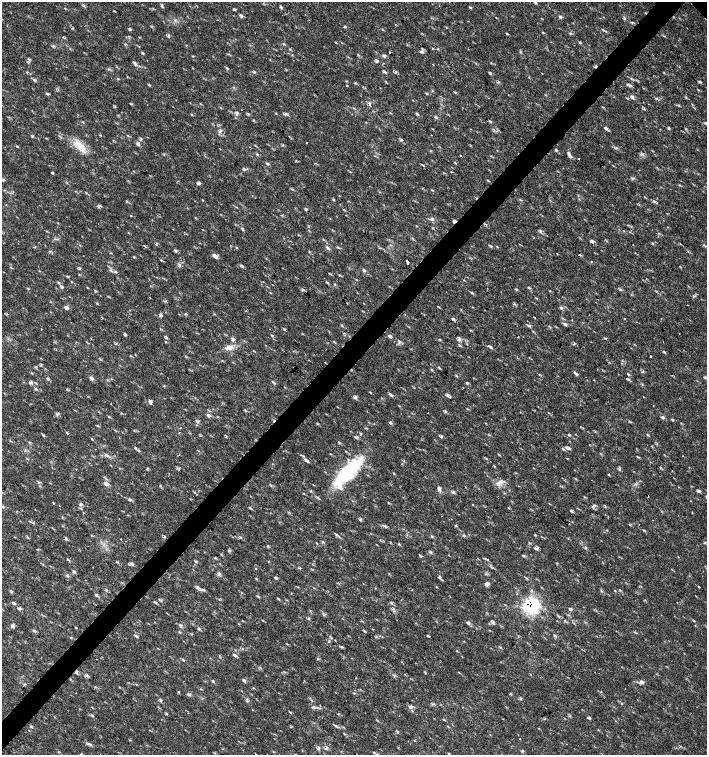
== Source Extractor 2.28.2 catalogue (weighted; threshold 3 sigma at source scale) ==
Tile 7 of 4 x 4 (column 3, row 2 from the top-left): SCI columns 3044-4453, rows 3013-4517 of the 6023 x 6029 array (HDU 1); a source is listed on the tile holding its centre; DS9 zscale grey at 2 x 2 block average (1 PNG px = mean of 2 x 2 image px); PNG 709 x 757 px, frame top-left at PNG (2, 2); no overlay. Shown black and unused: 4% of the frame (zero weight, under 2 of 3 exposures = <1% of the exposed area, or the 3 px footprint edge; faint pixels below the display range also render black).
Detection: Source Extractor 2.28.2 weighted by HDU 2 'WHT'; one run over the whole footprint, this tile lists its part. Background 0.0182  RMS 0.003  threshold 0.0136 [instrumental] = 3 sigma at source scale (4.5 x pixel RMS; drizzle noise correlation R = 1.50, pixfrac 1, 0.0396/0.0396 arcsec/px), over >= 5 px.
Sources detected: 269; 6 cosmic-ray / hot-pixel residue — not listed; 2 inside a brighter listed object's ellipse — not listed separately; the other 261 listed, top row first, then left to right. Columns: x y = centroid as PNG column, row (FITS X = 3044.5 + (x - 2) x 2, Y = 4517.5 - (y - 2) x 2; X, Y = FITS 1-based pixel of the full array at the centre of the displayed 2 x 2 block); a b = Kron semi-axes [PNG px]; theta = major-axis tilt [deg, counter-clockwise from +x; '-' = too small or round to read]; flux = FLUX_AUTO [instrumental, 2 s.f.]
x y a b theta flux
535 3 3 3 - 0.65
162 7 3 2 - 0.64
281 7 5 2 - 0.81
65 8 3 2 - 0.35
234 9 5 2 - 0.82
241 17 3 2 - 0.72
496 17 3 2 - 0.3
560 17 5 3 - 1.2
632 22 4 3 - 0.65
395 24 2 2 - 0.3
344 27 3 2 - 0.71
129 29 4 2 - 0.94
605 31 6 2 -29 0.84
543 32 3 2 - 0.38
570 33 3 2 - 0.61
169 36 5 3 - 1
579 42 4 3 - 0.68
53 46 4 3 - 0.86
433 48 3 2 - 0.52
290 49 3 3 - 0.57
420 51 3 3 - 0.84
389 52 2 2 - 2.3
143 53 4 2 - 0.56
383 56 4 3 - 1.4
293 60 2 2 - 0.25
377 61 6 2 51 0.88
135 64 8 3 -48 1.7
433 64 2 2 - 0.33
227 68 4 3 - 0.73
384 72 4 2 - 0.77
490 73 3 3 - 0.74
631 78 3 3 - 0.54
34 79 3 2 - 0.71
700 82 4 3 - 0.83
347 85 2 2 - 2
630 85 6 3 8 1.1
426 93 3 3 - 0.54
633 98 6 3 -84 1.1
370 104 6 3 -88 1
237 113 7 3 76 1.5
286 114 5 3 - 1.3
417 114 4 3 - 0.76
253 120 3 2 - 0.41
490 121 3 2 - 0.96
605 128 4 3 - 0.98
669 128 4 2 - 0.47
220 131 7 2 50 1.2
401 140 3 3 - 0.94
306 143 2 2 - 1.1
138 144 4 3 - 2.1
80 146 17 9 -36 10
616 148 3 2 - 0.61
257 154 4 2 - 0.67
641 154 3 3 - 0.9
461 155 2 2 - 1.5
571 156 5 3 - 1.4
579 158 2 2 - 1.1
455 163 4 2 - 0.53
267 164 4 3 - 0.83
423 165 4 2 - 0.69
244 169 4 2 - 0.74
52 173 3 2 - 0.69
632 178 4 2 - 0.54
2 179 4 3 - 1.2
488 180 3 2 - 0.48
199 183 5 3 - 0.97
432 190 3 2 - 0.44
98 206 5 2 - 0.95
344 210 4 2 - 0.55
131 216 2 2 - 0.39
432 219 6 2 -5 1
454 222 4 3 - 1.5
416 226 3 2 - 0.36
173 229 2 2 - 0.28
541 231 5 2 - 0.78
593 242 5 3 - 1.1
491 246 3 2 - 0.49
236 247 3 2 - 0.46
328 248 6 3 -42 1.3
175 251 4 3 - 0.9
110 253 3 2 - 0.38
579 255 2 2 - 0.76
216 256 5 5 - 1.9
134 257 3 2 - 0.46
161 260 3 2 - 0.5
407 262 2 2 - 24
241 266 4 3 - 1.2
79 269 3 3 - 0.73
111 270 4 2 - 0.62
364 271 5 3 - 0.89
67 276 4 2 - 0.59
328 283 4 2 - 0.64
63 287 4 3 - 0.72
87 287 3 2 - 0.32
28 288 3 2 - 0.53
529 288 3 2 - 0.52
302 289 4 3 - 0.98
514 304 3 2 - 0.57
687 305 2 2 - 0.28
66 307 4 4 - 2.1
438 307 3 2 - 0.43
561 308 3 3 - 0.92
461 310 3 2 - 0.35
161 315 5 3 - 1.1
452 319 5 3 - 0.96
565 324 5 3 - 0.91
529 326 6 2 -22 0.88
41 329 2 2 - 1.8
533 331 3 2 - 0.41
126 335 3 3 - 0.67
518 336 2 2 - 0.81
390 337 7 4 -17 1.4
167 338 4 2 - 0.75
605 338 3 2 - 0.42
233 339 6 4 64 1.5
459 339 7 4 76 2
334 342 3 2 - 0.49
573 344 3 2 - 0.59
230 347 10 7 2 4.4
491 347 5 3 - 1.1
664 352 4 2 - 0.68
651 356 2 2 - 0.59
643 372 4 2 - 0.44
575 373 7 2 -44 1.2
628 374 4 3 - 0.71
92 378 4 4 - 1.2
48 379 4 2 - 0.71
628 379 4 3 - 0.82
30 382 4 3 - 1.5
273 382 3 2 - 0.65
36 383 3 2 - 0.41
164 386 3 2 - 0.44
67 389 3 2 - 0.54
391 395 5 3 - 1.3
448 395 5 3 - 1.1
355 397 6 4 71 1.3
150 401 6 3 -64 1.6
445 411 5 2 - 0.67
98 412 3 2 - 0.39
208 415 7 4 -15 1.5
663 417 5 3 - 1.1
672 420 3 2 - 0.81
198 422 5 3 - 0.98
390 423 4 3 - 1.3
179 433 2 2 - 0.49
43 435 3 2 - 0.53
441 436 4 3 - 0.8
356 437 6 3 2 1.3
92 439 3 2 - 0.54
10 441 3 2 - 0.43
652 446 2 2 - 0.41
568 448 6 4 23 1.7
95 449 2 2 - 0.28
138 450 4 3 - 0.89
283 451 2 2 - 0.39
346 451 2 2 - 0.33
106 454 3 2 - 0.64
330 454 3 2 - 0.36
567 458 2 2 - 0.32
307 461 4 3 - 1.3
76 469 2 2 - 0.36
146 469 4 2 - 0.59
620 469 5 2 - 0.6
348 472 29 10 48 72
393 473 3 2 - 0.45
608 474 3 2 - 0.47
498 483 7 7 - 3.8
107 484 7 3 17 1.7
271 485 3 2 - 0.5
439 489 5 3 - 1.1
699 491 4 3 - 1.2
194 492 3 2 - 0.43
453 492 4 3 - 0.89
648 496 2 2 - 1.1
691 501 3 2 - 0.3
388 503 3 2 - 0.34
81 504 4 3 - 1.4
605 506 4 2 - 0.37
3 507 4 3 - 0.69
249 508 4 3 - 0.67
509 508 3 2 - 0.39
692 512 3 2 - 0.35
361 519 3 2 - 0.59
455 525 3 3 - 0.63
385 526 4 3 - 0.98
644 530 4 2 - 0.58
337 535 4 3 - 0.89
432 536 3 3 - 0.64
164 537 3 2 - 0.53
66 539 4 2 - 0.81
121 539 2 2 - 0.26
322 542 4 3 - 0.7
705 542 3 3 - 0.66
399 544 3 2 - 0.43
535 548 3 3 - 0.78
537 548 6 2 68 0.79
229 550 4 3 - 0.97
431 552 3 2 - 0.54
524 556 3 3 - 0.68
678 557 3 2 - 0.33
215 558 3 2 - 0.58
67 559 3 2 - 0.48
196 561 4 3 - 0.75
132 564 7 3 -41 1.4
256 568 2 2 - 0.89
74 572 4 3 - 0.86
219 574 6 3 73 1.4
439 577 3 3 - 1.3
276 578 3 3 - 1.1
526 578 3 2 - 0.57
486 584 4 3 - 2.5
699 587 2 2 - 0.91
199 589 8 4 -27 2.4
412 590 2 2 - 0.59
601 591 3 2 - 0.54
615 591 3 2 - 0.39
12 592 3 2 - 0.52
96 595 3 2 - 0.73
161 600 4 2 - 0.61
154 602 3 3 - 0.48
13 603 5 3 - 1.1
532 606 9 8 - 64
19 609 5 3 - 0.92
571 609 4 3 - 0.79
262 620 3 2 - 0.33
493 622 4 3 - 0.95
468 623 7 4 -24 1.5
239 624 3 2 - 0.31
180 625 6 3 -53 1.2
13 626 5 3 - 1.2
76 628 3 2 - 0.38
199 629 3 2 - 0.57
34 630 6 3 -19 0.98
365 631 5 2 - 0.55
555 635 6 2 -37 0.86
137 636 3 2 - 0.64
429 636 3 2 - 0.88
335 640 2 2 - 0.36
329 642 2 2 - 1.1
342 647 3 2 - 0.62
242 649 3 2 - 0.49
235 655 4 3 - 1.3
183 660 3 2 - 0.6
76 672 5 3 - 0.95
87 676 6 3 7 1.1
213 681 4 3 - 0.64
642 682 5 4 - 2.1
253 688 3 2 - 0.38
188 694 6 4 -35 1.2
161 701 3 2 - 0.56
314 707 4 2 - 0.85
317 707 3 2 - 0.67
410 707 6 4 4 1.8
92 716 3 3 - 0.66
589 718 5 3 - 0.86
335 726 3 2 - 0.72
448 726 3 2 - 0.37
90 744 6 3 -22 1.3
318 748 7 3 -90 1.2
326 748 5 4 - 1.5
374 753 3 2 - 0.44
Overlapping masked pixels (flux is a lower limit): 4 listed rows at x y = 454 222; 407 262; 532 606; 76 672
Isophote crosses this tile's border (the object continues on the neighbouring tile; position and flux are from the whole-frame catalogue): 2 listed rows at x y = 535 3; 2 179
Diffuse or blended objects may show on this block-average render without a row.